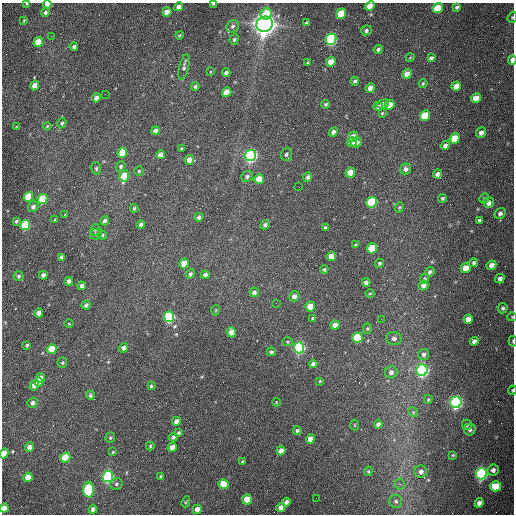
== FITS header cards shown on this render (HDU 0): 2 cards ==
NAXIS1  =                  512 /fastest changing axis
NAXIS2  =                  512 /next to fastest changing axis

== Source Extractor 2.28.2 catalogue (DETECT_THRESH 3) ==
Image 512 x 512 px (HDU 0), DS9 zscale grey, 1 PNG px = 1 image px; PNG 516 x 516 px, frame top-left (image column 1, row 512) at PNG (2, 3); each listed source drawn as its Kron ellipse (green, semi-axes under 4 px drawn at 4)
Background 1560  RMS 24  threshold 71.4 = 3 sigma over >= 5 px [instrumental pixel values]
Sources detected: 207; all 207 listed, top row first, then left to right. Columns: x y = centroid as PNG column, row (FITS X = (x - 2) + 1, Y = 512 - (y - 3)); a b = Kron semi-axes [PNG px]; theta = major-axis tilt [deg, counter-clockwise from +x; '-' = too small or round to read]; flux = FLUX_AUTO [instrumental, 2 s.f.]
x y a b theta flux
27 4 3 3 - 1.5e+03
47 4 4 3 - 1.0e+04
214 4 4 2 - 4.1e+03
370 6 5 4 - 2.2e+04
179 7 4 4 - 1.0e+04
457 7 3 3 - 2.7e+03
438 8 5 4 - 6.0e+04
45 12 5 4 - 3.7e+03
167 12 5 4 - 1.5e+04
267 14 6 5 - 5.4e+04
341 14 5 4 - 6.8e+04
512 17 6 4 70 2.0e+03
24 20 3 2 - 1.4e+03
306 23 4 3 - 2.2e+03
265 24 8 7 - 2.2e+06
233 26 6 5 - 4.2e+03
366 30 5 4 - 4.2e+03
179 35 4 3 - 1.5e+03
51 36 3 2 - 1.5e+03
234 39 6 4 72 2.4e+03
331 39 6 5 - 3.5e+05
38 42 5 4 - 4.4e+04
74 47 4 3 - 3.9e+03
378 49 4 4 - 3.3e+03
410 58 4 3 - 1.2e+03
431 58 4 3 - 3.7e+03
512 60 5 3 - 1.1e+04
331 62 5 4 - 2.3e+04
308 63 4 2 - 1.8e+03
184 67 13 5 76 4.4e+03
210 72 4 2 - 1.2e+03
226 73 4 3 - 4.3e+03
407 74 5 4 - 1.4e+04
355 81 4 3 - 2.9e+03
423 83 4 3 - 1.7e+03
35 85 5 4 - 2.4e+04
456 86 5 4 - 1.8e+04
195 87 4 4 - 3.1e+03
370 88 5 4 - 1.2e+04
227 92 5 4 - 3.4e+04
105 94 2 2 - 7.4e+02
96 98 4 4 - 7.9e+03
476 98 5 4 - 2.6e+04
326 104 4 4 - 2.6e+03
383 104 5 4 - 7.3e+03
390 105 5 4 - 2.2e+04
378 106 5 4 - 4.8e+03
382 113 4 3 - 1.8e+03
425 116 5 5 - 6.7e+04
62 123 5 4 - 3.0e+03
47 126 4 3 - 1.6e+03
17 127 4 4 - 1.4e+03
155 131 4 4 - 6.3e+03
333 132 5 4 - 6.3e+03
481 133 5 5 - 6.3e+03
353 137 5 5 - 2.7e+04
455 138 5 5 - 4.8e+04
352 142 5 4 - 1.3e+04
357 142 5 5 - 5.3e+03
445 145 5 4 - 4.9e+03
182 149 3 3 - 2.5e+03
122 153 5 4 - 4.5e+04
286 154 6 5 - 4.2e+03
161 155 4 4 - 1.5e+04
250 155 6 5 - 7.0e+05
189 160 5 4 - 1.4e+04
121 166 5 4 - 3.3e+03
96 168 6 5 - 2.7e+03
406 169 5 5 - 5.9e+03
139 171 4 4 - 2.1e+03
350 173 5 4 - 2.9e+04
437 174 4 4 - 5.7e+03
124 176 6 4 74 4.2e+04
247 176 6 5 - 4.0e+03
308 177 5 4 - 4.6e+03
259 179 5 5 - 3.7e+04
299 187 2 2 - 8.7e+02
28 197 5 4 - 7.1e+04
442 198 4 4 - 2.7e+03
484 198 5 4 - 2.2e+03
42 199 5 4 - 8.2e+04
372 202 5 5 - 1.7e+05
489 203 5 5 - 9.3e+03
33 207 5 5 - 6.4e+03
399 207 5 4 - 1.9e+03
134 208 4 3 - 2.4e+03
500 213 6 5 - 4.7e+03
65 215 3 3 - 1.3e+03
199 217 4 4 - 5.4e+03
55 220 4 3 - 1.6e+03
479 220 3 3 - 2.4e+03
16 221 4 3 - 2.8e+03
105 221 4 4 - 4.0e+03
141 224 4 4 - 5.7e+03
25 225 5 5 - 1.4e+05
265 225 5 4 - 4.6e+03
325 228 4 3 - 3.2e+03
95 230 6 4 81 2.3e+03
96 234 6 5 - 3.0e+03
102 235 4 4 - 1.9e+03
356 245 3 3 - 2.5e+03
372 248 5 5 - 6.6e+04
331 256 5 4 - 1.6e+04
61 257 4 3 - 4.2e+03
184 263 5 4 - 3.4e+04
379 263 4 4 - 2.4e+03
474 263 4 4 - 3.1e+03
491 265 5 4 - 1.1e+04
466 268 5 5 - 2.0e+04
324 269 4 4 - 2.3e+03
430 272 5 4 - 3.4e+03
190 274 5 4 - 4.4e+03
43 275 4 4 - 5.8e+03
205 275 4 4 - 6.2e+03
19 276 5 5 - 3.3e+03
424 279 5 4 - 2.6e+03
500 279 5 4 - 5.2e+03
69 281 4 4 - 6.8e+03
366 282 4 4 - 6.7e+03
423 285 5 4 - 6.8e+03
82 286 4 4 - 6.1e+03
254 292 5 4 - 5.0e+03
370 293 4 3 - 1.5e+03
294 296 5 5 - 7.9e+03
276 303 2 2 - 8.1e+02
86 305 4 4 - 5.2e+03
310 306 5 5 - 3.1e+04
503 308 5 5 - 3.4e+03
216 310 5 3 - 1.4e+03
39 313 4 4 - 1.4e+04
169 317 5 5 - 3.5e+05
512 317 4 4 - 1.6e+03
313 318 4 3 - 2.2e+03
381 319 2 2 - 8.4e+02
468 319 5 4 - 1.2e+04
69 324 5 3 - 1.4e+03
335 325 4 4 - 1.0e+04
367 329 5 4 - 2.0e+03
231 332 5 4 - 2.3e+04
357 338 5 5 - 1.0e+05
394 338 8 6 -13 4.6e+03
474 341 4 4 - 5.4e+03
513 341 5 2 - 1.6e+03
287 342 5 4 - 2.0e+03
27 345 4 3 - 2.2e+03
123 348 5 4 - 5.6e+03
299 348 5 5 - 4.2e+05
52 349 5 5 - 5.0e+04
271 352 4 4 - 3.3e+03
424 354 5 5 - 4.6e+03
62 363 5 5 - 2.3e+03
313 364 4 4 - 6.0e+03
422 370 6 5 - 5.7e+05
391 372 6 6 - 5.9e+03
41 378 5 4 - 1.7e+04
320 381 4 3 - 1.5e+03
39 382 5 4 - 1.4e+04
34 385 5 4 - 1.0e+04
151 386 4 3 - 2.9e+03
512 390 5 3 - 1.7e+03
90 395 4 4 - 3.3e+03
428 399 4 3 - 1.8e+03
276 402 4 3 - 1.1e+03
456 402 6 5 - 6.4e+05
33 403 5 5 - 6.2e+03
413 412 5 4 - 2.0e+03
176 421 4 4 - 7.5e+03
378 424 4 4 - 6.2e+03
354 425 5 3 - 1.3e+03
467 425 5 5 - 3.0e+03
297 430 4 4 - 3.2e+03
470 430 6 5 - 3.9e+03
178 433 3 3 - 2.4e+03
173 437 4 4 - 4.6e+03
110 438 5 5 - 2.6e+03
310 439 5 4 - 1.3e+04
150 446 4 4 - 1.7e+03
30 447 4 4 - 1.0e+04
172 447 4 4 - 1.4e+04
281 451 4 4 - 1.2e+04
113 452 3 3 - 1.3e+03
4 453 5 4 - 3.0e+04
453 455 3 3 - 1.4e+03
65 457 5 4 - 4.1e+04
243 462 4 4 - 2.3e+03
493 470 6 5 - 6.4e+03
368 471 5 4 - 1.7e+03
421 472 6 6 - 6.8e+03
481 474 5 5 - 5.1e+05
108 476 5 5 - 4.5e+05
161 476 3 3 - 2.1e+03
28 477 5 4 - 2.6e+04
116 484 6 5 - 3.4e+03
224 484 5 5 - 4.3e+04
400 484 5 5 - 2.9e+03
495 486 6 5 - 4.5e+04
89 490 8 5 -88 1.7e+05
316 498 2 2 - 3.1e+03
247 499 5 5 - 3.3e+04
396 501 6 6 - 4.1e+03
186 502 5 3 - 1.5e+03
286 502 4 4 - 6.2e+03
479 503 5 4 - 5.9e+03
4 508 4 4 - 1.9e+04
281 508 4 4 - 8.4e+03
93 509 4 4 - 6.8e+03
197 509 5 4 - 1.1e+04
At the frame edge (FLAGS 8, measured only in part): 11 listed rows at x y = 27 4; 47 4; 214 4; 370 6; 512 17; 512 60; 512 317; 513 341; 512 390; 4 453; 4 508